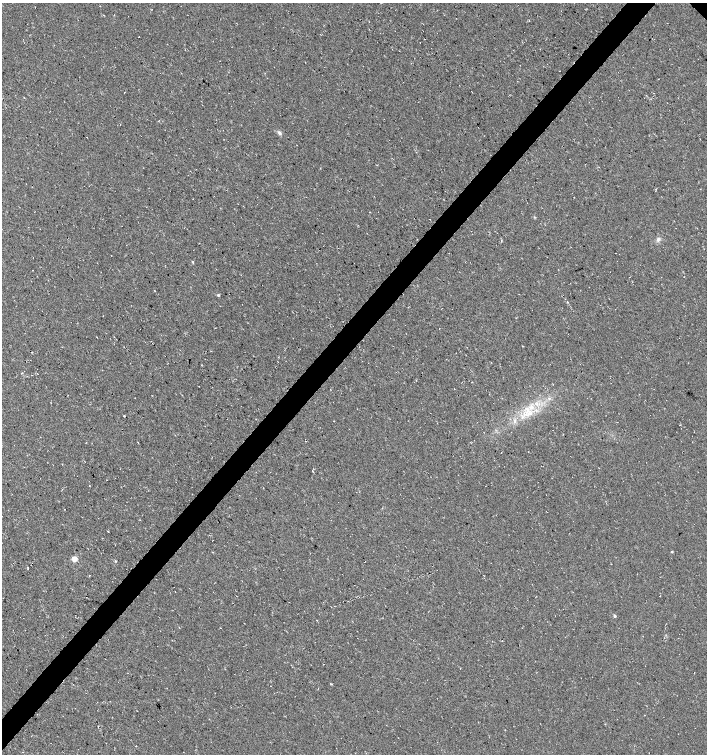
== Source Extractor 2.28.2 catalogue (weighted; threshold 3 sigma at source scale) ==
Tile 7 of 4 x 4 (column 3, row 2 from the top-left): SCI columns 3051-4459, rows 3009-4512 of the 6032 x 6030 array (HDU 1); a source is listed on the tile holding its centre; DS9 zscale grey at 2 x 2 block average (1 PNG px = mean of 2 x 2 image px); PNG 709 x 756 px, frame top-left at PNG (2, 3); no overlay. Shown black and unused: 4% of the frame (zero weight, under 3 of 4 exposures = <1% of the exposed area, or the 3 px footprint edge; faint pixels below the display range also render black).
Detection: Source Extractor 2.28.2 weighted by HDU 2 'WHT'; one run over the whole footprint, this tile lists its part. Background 0.00754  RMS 0.0039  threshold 0.0178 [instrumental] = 3 sigma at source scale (4.5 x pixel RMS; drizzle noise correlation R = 1.50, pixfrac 1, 0.0396/0.0396 arcsec/px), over >= 5 px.
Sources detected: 20; all 20 listed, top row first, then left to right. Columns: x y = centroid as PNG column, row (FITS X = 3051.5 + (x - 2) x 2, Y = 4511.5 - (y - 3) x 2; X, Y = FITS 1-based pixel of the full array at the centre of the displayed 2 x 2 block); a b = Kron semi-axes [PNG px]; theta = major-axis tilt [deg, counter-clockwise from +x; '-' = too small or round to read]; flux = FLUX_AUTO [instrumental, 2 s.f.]
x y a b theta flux
529 20 2 2 - 0.63
139 37 2 2 - 0.28
472 92 2 2 - 0.43
280 133 6 4 -55 2.2
658 239 6 4 86 2.6
192 262 3 2 - 0.73
155 291 2 2 - 0.31
218 295 3 3 - 1.1
549 398 3 2 - 0.96
528 414 7 4 81 4
124 416 2 2 - 0.49
334 421 2 2 - 0.3
515 421 5 2 - 1.3
306 441 2 2 - 0.5
672 551 3 2 - 0.67
74 559 3 2 - 20
116 561 3 2 - 0.54
174 587 2 2 - 0.3
615 616 3 2 - 1.6
366 753 2 2 - 0.47
Diffuse or blended objects may show on this block-average render without a row.